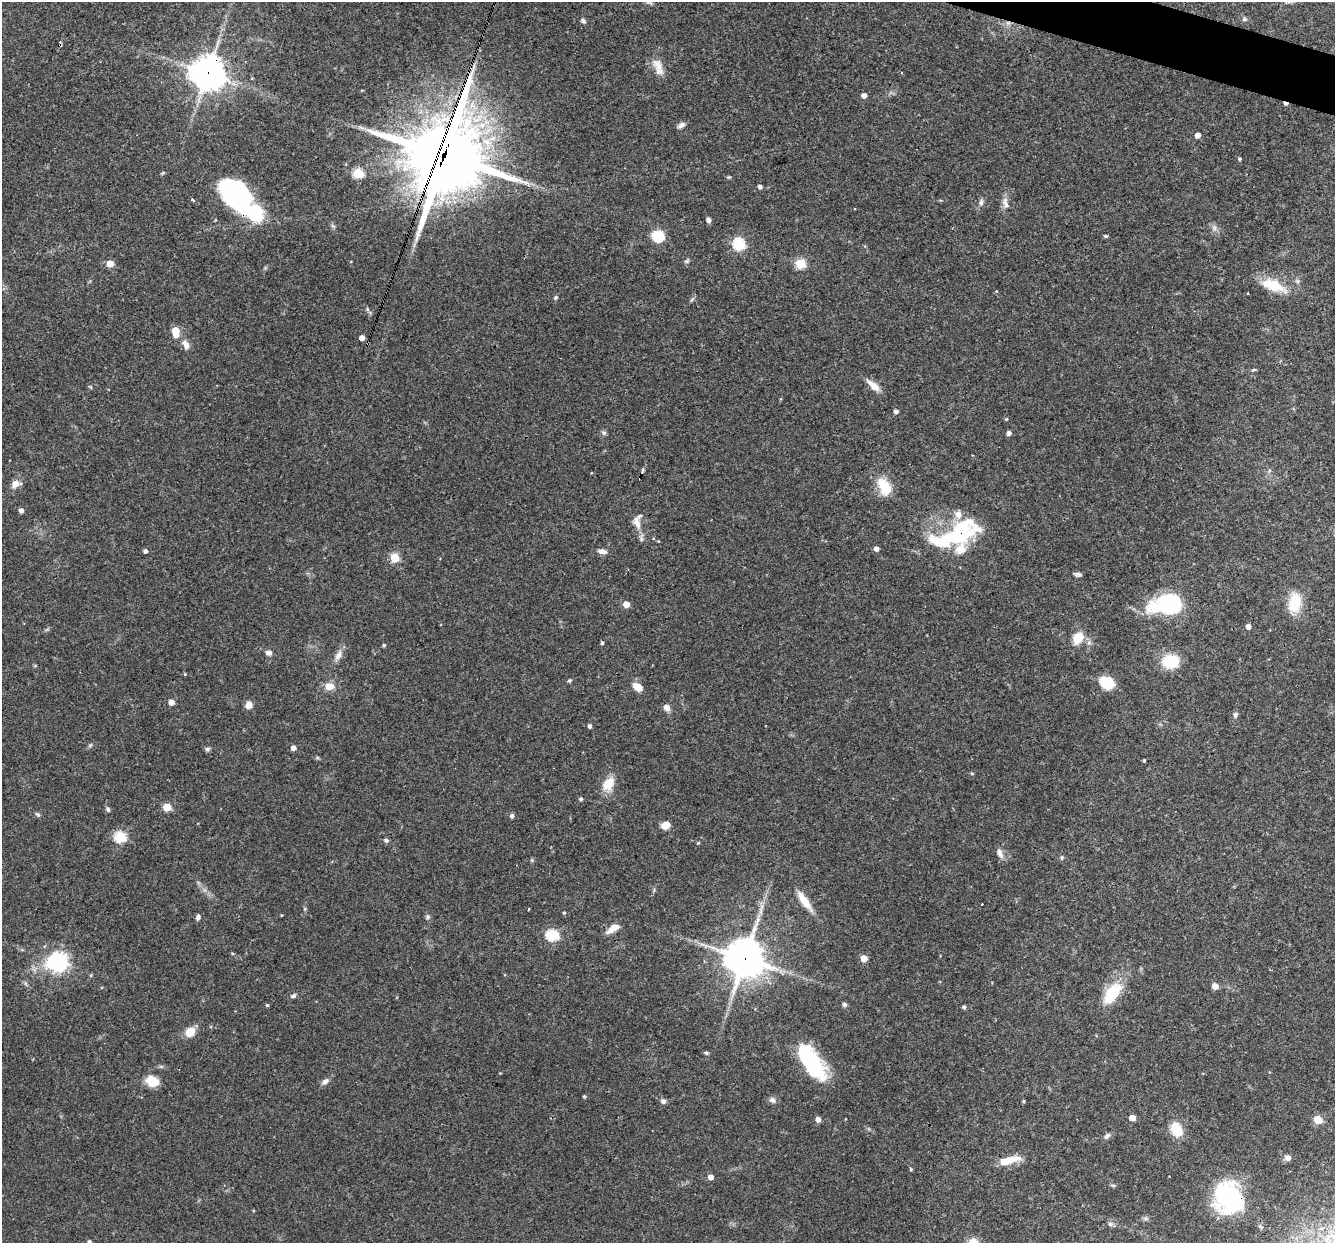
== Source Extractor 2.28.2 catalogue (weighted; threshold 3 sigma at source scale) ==
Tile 10 of 4 x 4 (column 2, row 3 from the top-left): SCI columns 1333-2665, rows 1498-2738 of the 5330 x 5347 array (HDU 1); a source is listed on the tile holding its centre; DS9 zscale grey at full resolution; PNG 1337 x 1245 px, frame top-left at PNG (2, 2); no overlay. Shown black and unused: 1% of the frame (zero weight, under 3 of 4 exposures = <1% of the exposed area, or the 3 px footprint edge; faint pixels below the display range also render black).
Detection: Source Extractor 2.28.2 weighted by HDU 2 'WHT'; one run over the whole footprint, this tile lists its part. Background 0.0579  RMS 0.0032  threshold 0.0146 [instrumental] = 3 sigma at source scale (4.5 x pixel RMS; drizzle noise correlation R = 1.50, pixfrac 1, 0.05/0.05 arcsec/px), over >= 5 px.
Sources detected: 136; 2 inside a brighter object's white glare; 1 cosmic-ray / hot-pixel residue — not listed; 3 inside a brighter listed object's ellipse — not listed separately; the other 130 listed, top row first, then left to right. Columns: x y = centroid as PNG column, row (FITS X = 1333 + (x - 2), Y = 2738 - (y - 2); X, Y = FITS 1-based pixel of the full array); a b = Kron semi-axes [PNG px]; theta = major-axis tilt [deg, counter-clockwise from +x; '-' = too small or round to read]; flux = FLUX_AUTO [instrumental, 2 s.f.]
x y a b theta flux
649 2 11 5 -15 0.83
1244 19 6 6 - 0.7
583 21 7 5 -35 0.7
60 45 4 2 - 0.29
658 65 22 11 -50 3.7
208 73 12 11 - 460
864 95 4 4 - 1.7
681 125 9 6 35 1.3
1198 135 5 4 - 2
444 155 29 26 69 2400
1240 159 4 4 - 0.46
358 173 5 5 - 20
729 177 5 4 - 0.37
760 187 4 4 - 1
235 195 38 23 -50 54
193 200 3 3 - 0.58
981 202 9 5 82 0.99
1006 205 14 6 -62 1.6
709 220 6 5 - 0.98
1214 228 9 5 -71 1.2
658 236 9 8 - 15
1106 236 5 4 - 0.48
739 244 6 6 - 34
687 261 7 5 11 0.54
110 263 5 5 - 5
800 263 5 5 - 19
1273 285 33 13 -21 8.9
556 297 6 5 - 0.54
367 309 6 4 -72 0.53
176 331 8 5 -86 8.9
362 338 4 4 - 2.1
186 345 14 8 -66 1.9
1254 370 7 3 9 0.43
873 385 18 7 -41 3.4
91 387 6 3 -70 0.37
896 411 4 4 - 1.1
1006 419 4 4 - 0.3
604 433 7 5 44 0.67
1009 433 4 4 - 1.3
15 484 10 8 46 2.5
884 486 22 13 -61 7.9
21 510 6 5 - 0.89
637 523 19 10 -72 3.4
957 536 61 25 26 34
658 541 4 3 - 0.25
876 549 4 4 - 1.6
145 551 4 4 - 1
602 551 11 6 -8 1.5
394 557 5 5 - 13
1077 574 10 5 -5 0.81
1295 603 23 14 80 9.3
626 604 5 5 - 3.6
1168 604 22 13 9 46
1248 627 4 4 - 1.6
1078 638 15 11 63 5.4
602 643 4 4 - 0.39
384 645 4 4 - 0.52
269 653 8 6 -9 1.3
338 655 14 8 59 2.1
1170 661 18 14 6 10
185 674 4 3 - 0.25
569 680 6 4 31 0.44
1107 683 12 10 -25 10
329 686 13 10 5 2.9
637 687 12 8 -39 3.2
171 702 5 5 - 2.3
249 705 7 7 - 2.6
666 707 6 6 - 2.5
1235 715 7 6 - 0.89
590 726 4 4 - 0.98
293 748 4 4 - 1.8
207 749 7 5 1 0.75
1144 760 3 3 - 0.38
972 773 5 4 - 0.35
608 784 18 11 55 5.4
581 799 4 4 - 0.66
167 807 5 5 - 8.5
108 809 8 5 -71 0.67
37 814 8 4 -44 0.54
512 816 6 5 - 0.69
665 825 8 6 30 4
120 837 6 5 - 30
386 840 6 5 - 0.64
698 843 4 4 - 0.34
1000 853 13 6 -69 1.7
1062 858 7 3 -89 0.44
532 860 5 4 - 0.41
804 901 26 8 -54 5.4
982 904 3 2 - 0.29
305 909 6 4 -72 0.41
529 909 3 2 - 0.26
564 913 4 3 - 0.37
281 915 4 2 - 0.22
198 917 7 5 78 0.98
428 917 7 5 -74 0.65
612 928 16 7 36 3
552 935 6 5 - 31
745 958 13 13 - 750
864 958 5 5 - 4.7
58 962 8 8 - 140
91 975 5 3 - 0.36
1215 986 5 5 - 3.2
1112 993 31 16 52 11
293 996 8 5 31 0.8
845 1004 6 5 - 0.77
267 1005 4 4 - 0.46
964 1007 4 4 - 0.7
190 1032 11 9 51 4.2
706 1053 6 4 -10 0.54
812 1061 42 19 -60 23
152 1081 16 11 -28 5.1
325 1081 10 6 43 1.4
584 1096 4 3 - 0.48
772 1100 10 7 -38 1.2
663 1101 8 6 -35 0.9
1023 1101 4 4 - 0.37
1132 1118 5 4 - 3.7
818 1119 5 4 - 1.9
1318 1120 5 5 - 11
1176 1129 11 9 -65 10
1107 1136 9 6 46 1.1
1288 1158 9 7 -15 1.2
1009 1160 27 8 14 6.2
911 1169 5 3 - 0.29
710 1177 4 4 - 2.5
1113 1185 7 4 -18 0.45
1229 1197 29 25 -56 45
1145 1219 9 4 0 0.72
1110 1224 7 6 - 0.81
89 1242 4 4 - 0.84
Overlapping masked pixels (flux is a lower limit): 7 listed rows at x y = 60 45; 208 73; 444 155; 235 195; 957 536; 745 958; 1229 1197
Isophote crosses this tile's border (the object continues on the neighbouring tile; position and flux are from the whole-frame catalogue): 2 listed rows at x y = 649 2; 89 1242